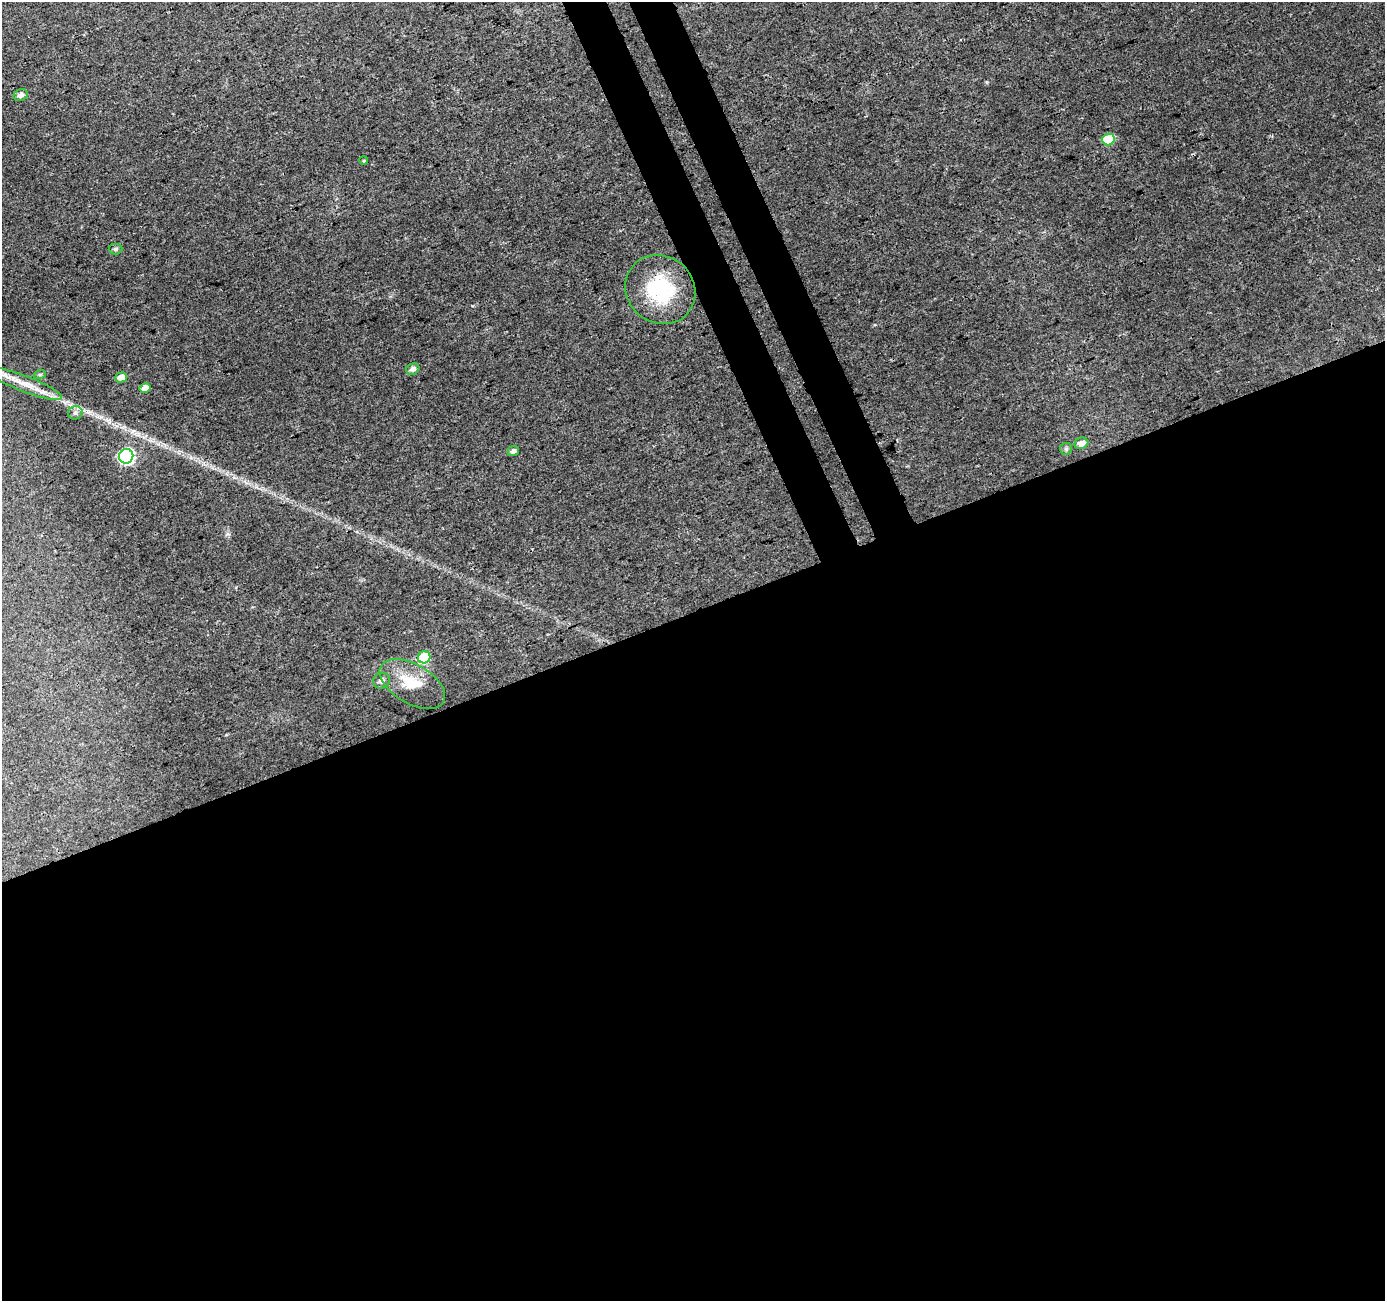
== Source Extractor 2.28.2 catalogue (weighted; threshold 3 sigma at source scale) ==
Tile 15 of 4 x 4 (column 3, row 4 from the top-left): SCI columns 2821-4203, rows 107-1405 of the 5646 x 5464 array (HDU 1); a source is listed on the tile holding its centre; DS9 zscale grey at full resolution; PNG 1387 x 1303 px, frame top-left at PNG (2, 2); each listed source drawn as its Kron ellipse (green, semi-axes under 4 px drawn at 4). Shown black and unused: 56% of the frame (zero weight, under 3 of 4 exposures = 5% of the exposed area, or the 3 px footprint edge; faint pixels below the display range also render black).
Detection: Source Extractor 2.28.2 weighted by HDU 2 'WHT'; one run over the whole footprint, this tile lists its part. Background 0.0235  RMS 0.0037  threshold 0.0166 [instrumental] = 3 sigma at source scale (4.5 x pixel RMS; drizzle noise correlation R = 1.50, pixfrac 1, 0.0396/0.0396 arcsec/px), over >= 5 px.
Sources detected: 18; all 18 listed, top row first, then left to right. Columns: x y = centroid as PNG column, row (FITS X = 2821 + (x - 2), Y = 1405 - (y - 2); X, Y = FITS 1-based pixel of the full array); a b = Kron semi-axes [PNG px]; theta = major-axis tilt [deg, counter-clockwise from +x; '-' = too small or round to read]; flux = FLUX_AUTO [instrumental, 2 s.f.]
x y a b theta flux
21 95 7 5 25 1.5
1108 139 6 6 - 18
364 161 4 3 - 0.39
115 249 7 5 1 0.83
660 289 36 33 -42 26
413 369 7 5 26 1.6
40 374 6 4 18 0.49
121 378 6 5 - 2.9
25 384 39 8 -21 7.6
145 388 5 5 - 3.4
75 413 7 6 - 1.3
1081 443 7 5 20 2.5
1066 449 6 6 - 0.73
513 451 6 5 - 1.3
126 456 7 7 - 74
424 657 6 6 - 20
382 681 8 7 - 1.6
412 684 36 19 -30 12
Unlisted compact peaks at least as high as the median listed source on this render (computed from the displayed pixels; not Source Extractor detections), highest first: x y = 227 534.